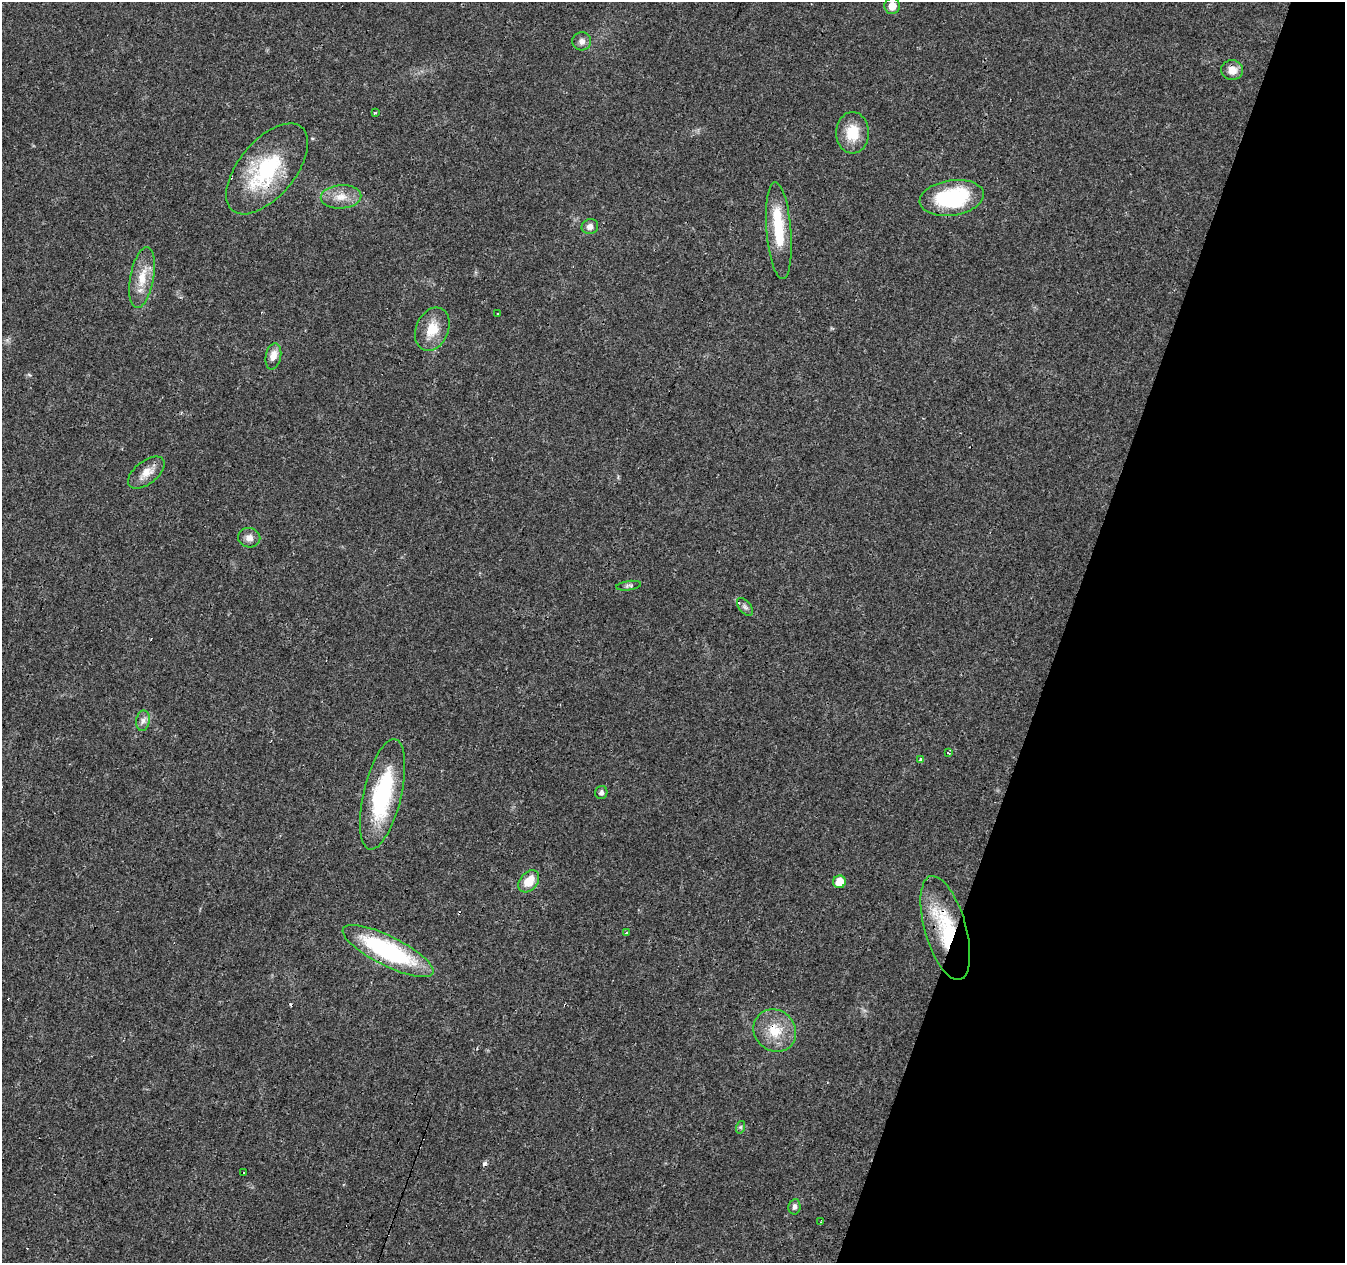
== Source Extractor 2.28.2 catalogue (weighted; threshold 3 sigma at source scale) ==
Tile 8 of 4 x 4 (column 4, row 2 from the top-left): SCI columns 4030-5372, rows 2735-3995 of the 5378 x 5534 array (HDU 1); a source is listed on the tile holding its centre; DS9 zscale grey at full resolution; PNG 1347 x 1265 px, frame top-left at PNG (2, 2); each listed source drawn as its Kron ellipse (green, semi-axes under 4 px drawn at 4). Shown black and unused: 21% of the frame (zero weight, under 3 of 4 exposures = <1% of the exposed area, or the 3 px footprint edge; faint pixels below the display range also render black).
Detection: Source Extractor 2.28.2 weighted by HDU 2 'WHT'; one run over the whole footprint, this tile lists its part. Background 0.0259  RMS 0.0032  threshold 0.0142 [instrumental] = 3 sigma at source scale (4.5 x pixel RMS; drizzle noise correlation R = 1.50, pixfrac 1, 0.0396/0.0396 arcsec/px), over >= 5 px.
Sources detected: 42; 1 inside a brighter object's white glare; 8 cosmic-ray / hot-pixel residue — neither listed nor drawn; the other 33 listed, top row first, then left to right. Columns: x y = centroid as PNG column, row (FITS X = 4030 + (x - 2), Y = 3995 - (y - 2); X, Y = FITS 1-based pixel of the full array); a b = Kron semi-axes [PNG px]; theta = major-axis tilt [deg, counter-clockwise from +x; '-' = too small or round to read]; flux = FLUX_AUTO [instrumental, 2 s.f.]
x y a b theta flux
892 6 8 7 - 2.6
582 41 9 9 - 1.6
1232 70 11 10 - 3.1
375 113 3 3 - 0.66
852 133 21 16 -90 8.1
267 169 54 28 50 29
341 197 20 12 3 4.6
952 198 32 17 9 29
590 227 8 7 - 1.5
779 231 49 12 -85 14
142 278 31 12 80 6.7
498 313 3 2 - 0.31
432 329 22 16 67 6.7
273 356 13 7 80 3
146 473 21 11 38 4
249 538 11 9 -11 2
629 586 12 4 8 0.79
745 607 10 6 -51 0.89
143 721 10 7 79 1.5
948 753 3 2 - 0.44
921 759 4 3 - 1.6
601 793 6 6 - 1.1
382 794 56 19 77 32
529 881 12 8 50 5.4
839 882 6 6 - 5.4
945 928 54 20 -74 23
626 933 4 3 - 0.42
388 951 50 14 -27 41
775 1031 22 20 -42 8.6
741 1127 6 4 71 0.5
243 1173 3 2 - 0.3
794 1207 8 6 81 1.2
821 1222 3 2 - 0.28
Overlapping masked pixels (flux is a lower limit): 5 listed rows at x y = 267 169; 382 794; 945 928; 388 951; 775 1031